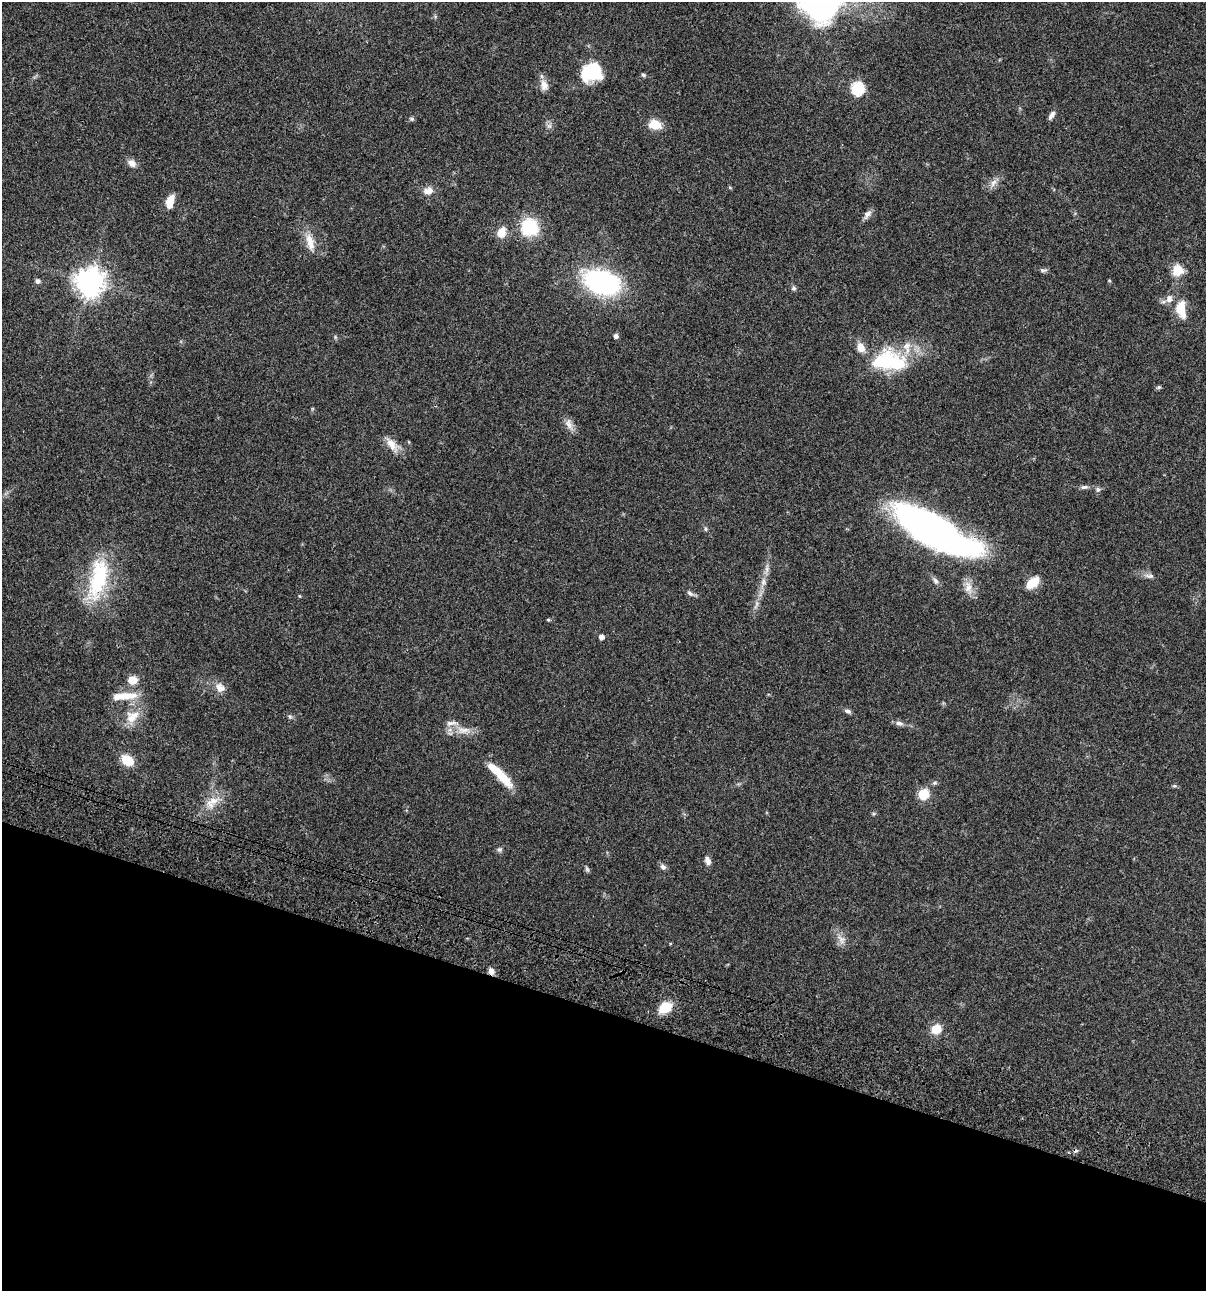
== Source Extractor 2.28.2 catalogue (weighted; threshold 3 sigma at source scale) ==
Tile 15 of 4 x 4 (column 3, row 4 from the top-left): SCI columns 2641-3844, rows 120-1408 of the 5406 x 5393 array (HDU 1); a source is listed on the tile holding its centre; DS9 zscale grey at full resolution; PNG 1208 x 1293 px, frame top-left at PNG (2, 2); no overlay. Shown black and unused: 22% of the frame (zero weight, under 3 of 4 exposures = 9% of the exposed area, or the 3 px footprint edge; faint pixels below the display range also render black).
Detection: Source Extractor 2.28.2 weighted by HDU 2 'WHT'; one run over the whole footprint, this tile lists its part. Background 0.0468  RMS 0.0053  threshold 0.0239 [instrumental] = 3 sigma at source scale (4.5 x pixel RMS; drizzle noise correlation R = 1.50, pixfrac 1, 0.05/0.05 arcsec/px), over >= 5 px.
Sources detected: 74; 1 inside a brighter object's white glare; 1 cosmic-ray / hot-pixel residue — not listed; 4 inside a brighter listed object's ellipse — not listed separately; the other 68 listed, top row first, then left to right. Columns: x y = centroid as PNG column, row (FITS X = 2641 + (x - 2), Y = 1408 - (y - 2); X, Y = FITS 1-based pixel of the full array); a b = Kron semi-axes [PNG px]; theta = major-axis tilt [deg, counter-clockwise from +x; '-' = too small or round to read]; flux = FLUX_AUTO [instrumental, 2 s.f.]
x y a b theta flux
592 72 22 19 19 21
643 75 6 5 - 0.82
544 85 14 10 -74 3.8
857 88 6 6 - 54
1051 115 11 5 57 2.1
412 119 6 5 - 0.88
655 125 15 11 -10 7
549 126 7 6 - 1.4
132 163 11 8 -44 3
993 182 11 7 59 2.6
730 188 5 3 - 0.5
428 191 13 10 8 3.9
170 202 15 8 73 6.6
867 214 14 7 53 2.3
529 227 16 16 - 23
502 232 15 11 70 5.5
310 242 26 10 -76 6.5
1043 270 11 5 -3 1.2
1178 270 11 11 - 8.9
37 281 7 6 - 1.3
89 282 9 9 - 600
602 282 27 17 -17 93
794 288 7 5 -2 0.98
1169 299 11 8 77 3
1181 309 23 12 -83 9.6
615 336 5 5 - 1.7
884 361 42 26 32 31
1159 387 6 5 - 0.85
569 424 17 8 -74 3.3
391 444 20 10 -54 5.4
1084 487 11 5 10 1.4
1098 489 7 6 - 1.3
706 529 6 4 90 0.7
941 534 91 28 -30 200
1149 576 13 6 -4 2
98 579 57 21 77 36
935 581 10 6 -53 1.5
763 582 10 7 84 2.5
1033 582 15 9 39 8.9
968 587 18 10 -82 4.7
690 593 9 5 -36 1.4
299 596 5 3 - 0.44
548 620 4 4 - 0.63
601 637 5 5 - 2.5
132 680 6 5 - 12
220 688 14 11 -32 4.2
125 696 32 9 6 9.3
848 711 10 5 -15 1.3
132 717 21 15 39 8.9
290 717 6 4 -44 0.79
451 723 19 5 2 2.4
899 723 11 6 -14 1.9
464 730 21 9 3 5.8
127 760 11 8 -37 12
500 775 35 8 -45 15
935 783 7 5 19 0.91
1174 786 6 4 17 0.64
923 794 6 6 - 29
212 802 21 13 42 8
499 849 6 6 - 1.1
708 861 10 6 -72 2.4
663 867 8 6 -34 1.6
587 869 8 5 -60 0.95
841 939 15 5 -62 2.8
670 943 4 3 - 0.45
491 971 8 6 -59 2.2
665 1008 14 10 31 10
936 1029 9 8 - 9.7
Overlapping masked pixels (flux is a lower limit): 1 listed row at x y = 491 971